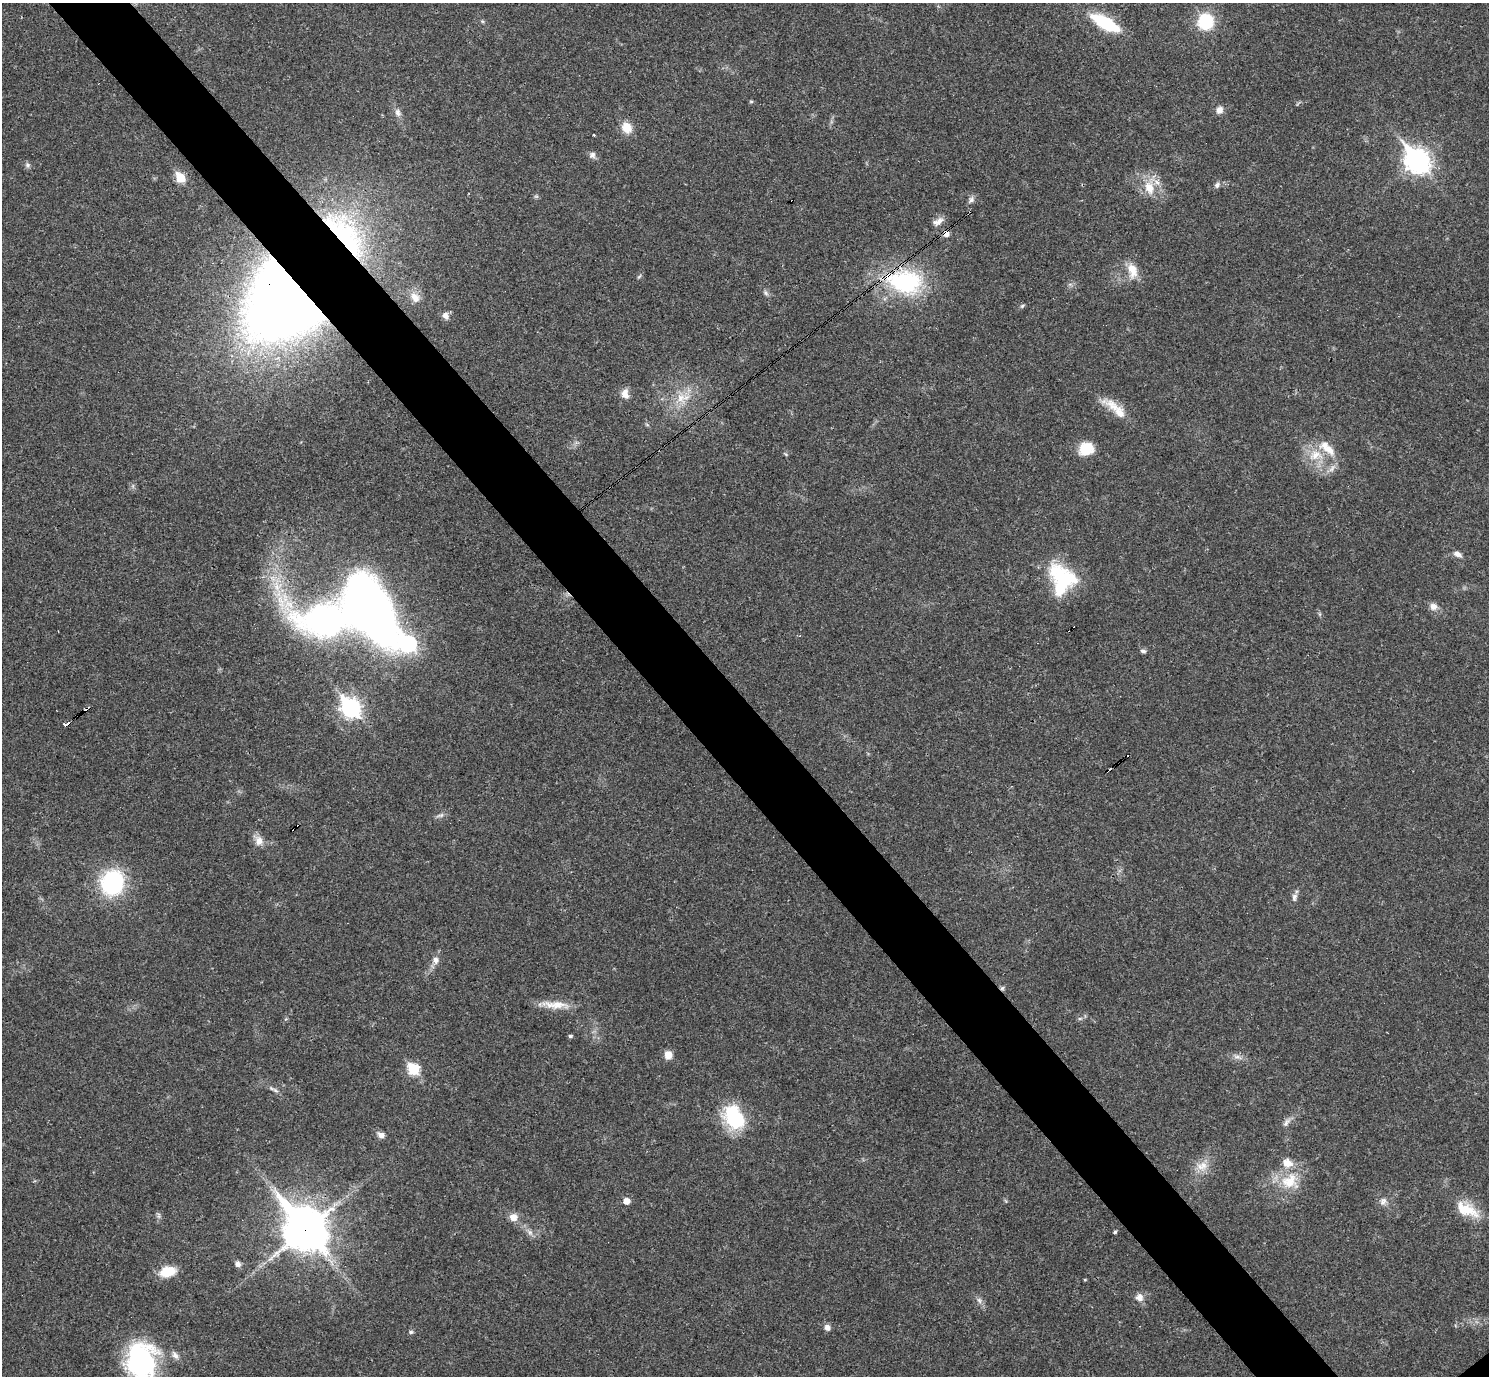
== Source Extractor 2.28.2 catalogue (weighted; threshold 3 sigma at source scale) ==
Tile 11 of 4 x 4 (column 3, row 3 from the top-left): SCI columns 2976-4462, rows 1531-2904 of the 5953 x 5950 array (HDU 1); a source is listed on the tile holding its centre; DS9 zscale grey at full resolution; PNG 1491 x 1378 px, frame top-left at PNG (2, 3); no overlay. Shown black and unused: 6% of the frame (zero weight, under 3 of 4 exposures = <1% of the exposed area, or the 3 px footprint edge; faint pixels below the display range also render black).
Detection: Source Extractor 2.28.2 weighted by HDU 2 'WHT'; one run over the whole footprint, this tile lists its part. Background 0.0361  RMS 0.0026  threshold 0.0118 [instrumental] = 3 sigma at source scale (4.5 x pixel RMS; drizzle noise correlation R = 1.50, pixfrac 1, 0.05/0.05 arcsec/px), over >= 5 px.
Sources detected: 88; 1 too faint to see at this stretch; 2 inside a brighter object's white glare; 5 cosmic-ray / hot-pixel residue — not listed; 4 inside a brighter listed object's ellipse — not listed separately; the other 76 listed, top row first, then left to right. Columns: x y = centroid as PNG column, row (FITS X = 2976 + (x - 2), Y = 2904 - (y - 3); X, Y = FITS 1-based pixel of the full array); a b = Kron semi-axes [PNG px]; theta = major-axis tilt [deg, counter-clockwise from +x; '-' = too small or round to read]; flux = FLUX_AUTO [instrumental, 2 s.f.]
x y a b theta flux
482 21 6 4 -18 0.35
1206 21 12 12 - 15
1105 23 22 9 -30 20
751 101 5 4 - 0.31
1219 110 9 8 - 1.5
398 113 12 8 -68 1.4
627 128 14 12 -55 3.7
594 135 3 2 - 0.29
592 155 9 8 - 1
1417 161 11 8 -49 200
27 165 7 6 - 0.64
180 177 6 5 - 11
1217 185 9 6 54 0.8
1149 188 21 13 -64 5.2
536 196 7 4 -18 0.39
971 200 11 7 55 0.96
938 221 16 8 30 1.7
341 236 74 49 -59 54
1132 270 20 11 -77 4
905 282 47 30 -9 30
766 293 9 5 -50 0.68
415 297 15 10 -55 2.5
284 300 69 62 67 350
1022 306 7 4 31 0.44
445 316 10 8 -60 1.3
625 394 13 9 -81 2.1
680 398 16 14 -46 4.4
1113 406 35 12 -33 5.1
1086 449 16 14 19 5.9
786 454 6 4 -32 0.34
1315 455 22 15 11 6.2
1332 468 15 6 48 1.5
1457 554 11 7 -21 1.3
1063 576 42 22 -32 16
1433 606 11 10 - 1.6
372 609 51 27 -59 240
325 620 47 27 -2 91
408 644 9 7 -46 56
1143 651 8 5 -26 0.67
350 707 9 7 -48 100
85 710 5 3 - 2
66 725 5 3 - 6.9
440 815 11 5 17 0.81
259 841 13 11 -88 2.2
112 883 21 18 77 31
1294 897 12 7 81 1.1
435 960 10 9 - 1.5
1002 988 6 5 - 0.5
557 1005 40 9 -6 4.6
1080 1018 7 4 1 0.46
570 1036 5 4 - 0.44
668 1055 7 7 - 3
1237 1057 12 6 -12 1.4
413 1070 7 6 - 18
272 1089 10 5 -23 0.76
734 1117 29 20 -56 17
1286 1122 14 6 52 1.3
381 1135 10 7 -30 1.3
1202 1166 18 12 14 3.3
1290 1181 26 22 20 8.8
626 1201 6 5 - 2.5
1383 1201 11 9 59 1.4
1467 1210 33 15 -25 6.8
513 1217 8 8 - 2.5
305 1229 18 14 -50 790
530 1232 8 6 -69 0.95
1115 1232 4 3 - 0.44
238 1264 7 6 - 1.1
167 1272 13 9 14 7.6
1085 1280 4 3 - 0.27
1139 1297 10 10 - 1.8
979 1300 9 6 -73 0.91
827 1327 8 7 - 1.3
411 1332 7 4 -8 0.51
175 1355 12 7 -56 1.3
141 1361 44 34 -89 35
Overlapping masked pixels (flux is a lower limit): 7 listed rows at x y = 341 236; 905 282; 284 300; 85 710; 66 725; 1002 988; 305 1229
Isophote crosses this tile's border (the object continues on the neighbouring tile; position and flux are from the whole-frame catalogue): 2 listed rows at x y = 1105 23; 141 1361